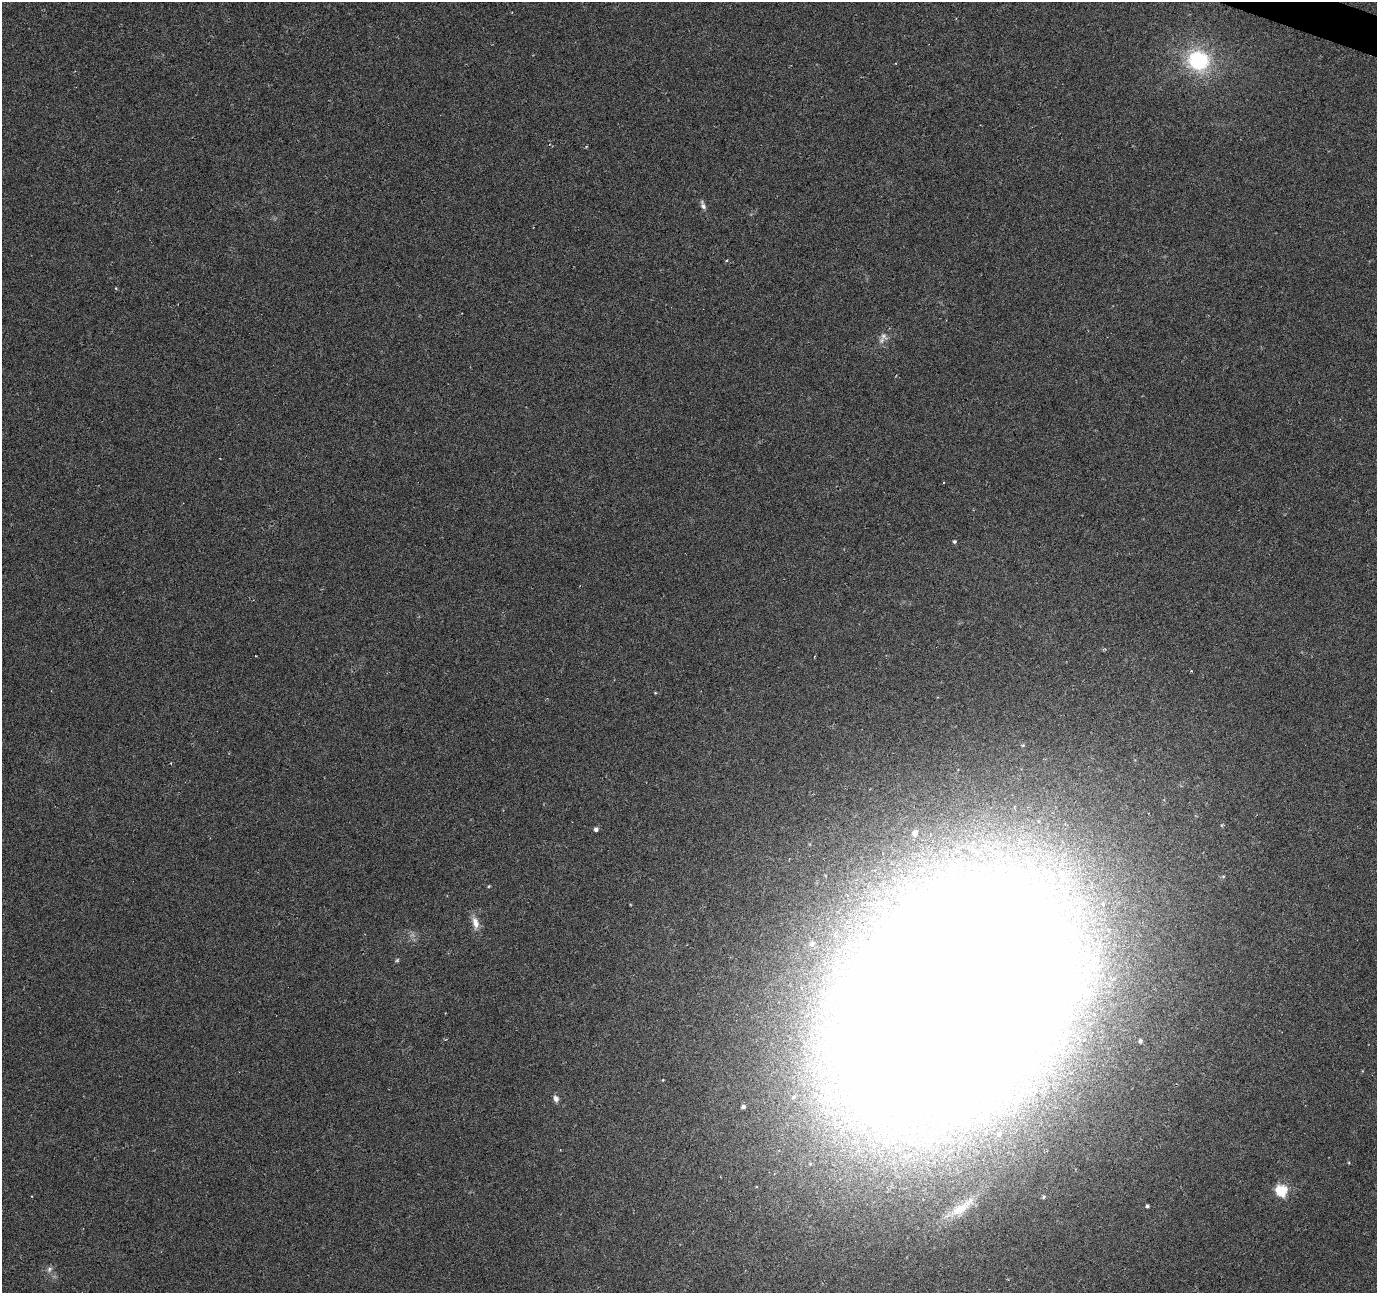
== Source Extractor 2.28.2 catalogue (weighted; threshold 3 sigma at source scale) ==
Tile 10 of 4 x 4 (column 2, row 3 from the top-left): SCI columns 1381-2755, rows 1565-2855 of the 5505 x 5644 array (HDU 1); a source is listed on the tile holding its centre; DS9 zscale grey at full resolution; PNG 1379 x 1295 px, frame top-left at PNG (2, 2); no overlay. Shown black and unused: <1% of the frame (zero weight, under 3 of 6 exposures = <1% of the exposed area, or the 3 px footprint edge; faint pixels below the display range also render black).
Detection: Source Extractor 2.28.2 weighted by HDU 2 'WHT'; one run over the whole footprint, this tile lists its part. Background 0.0271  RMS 0.0039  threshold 0.0158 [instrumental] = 3 sigma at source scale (4.09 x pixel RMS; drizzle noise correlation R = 1.36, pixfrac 0.8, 0.0396/0.0396 arcsec/px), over >= 5 px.
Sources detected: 25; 1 inside a brighter object's white glare — not listed; the other 24 listed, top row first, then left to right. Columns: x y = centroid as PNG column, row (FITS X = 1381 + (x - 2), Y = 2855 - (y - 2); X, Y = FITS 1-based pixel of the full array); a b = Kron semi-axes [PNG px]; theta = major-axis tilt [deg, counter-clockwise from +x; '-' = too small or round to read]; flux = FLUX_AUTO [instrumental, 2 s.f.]
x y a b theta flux
1198 60 27 25 -29 30
703 205 13 6 -70 1.4
726 260 4 4 - 0.53
883 336 11 9 -57 2
954 541 5 4 - 0.53
256 656 3 3 - 0.67
655 693 4 3 - 0.26
596 829 5 5 - 1.2
915 833 6 5 - 2.1
489 886 5 3 - 0.34
475 923 18 9 -78 3.4
812 944 6 5 - 1
1095 959 10 9 - 2.9
397 960 5 4 - 0.46
953 998 138 92 46 3900
1140 1041 5 4 - 0.74
556 1099 9 7 -66 1.4
743 1107 4 4 - 0.82
999 1134 5 4 - 0.81
1281 1190 6 6 - 35
1043 1197 5 4 - 0.55
1147 1206 4 4 - 0.62
960 1209 29 13 32 7.5
49 1269 9 6 47 1.2